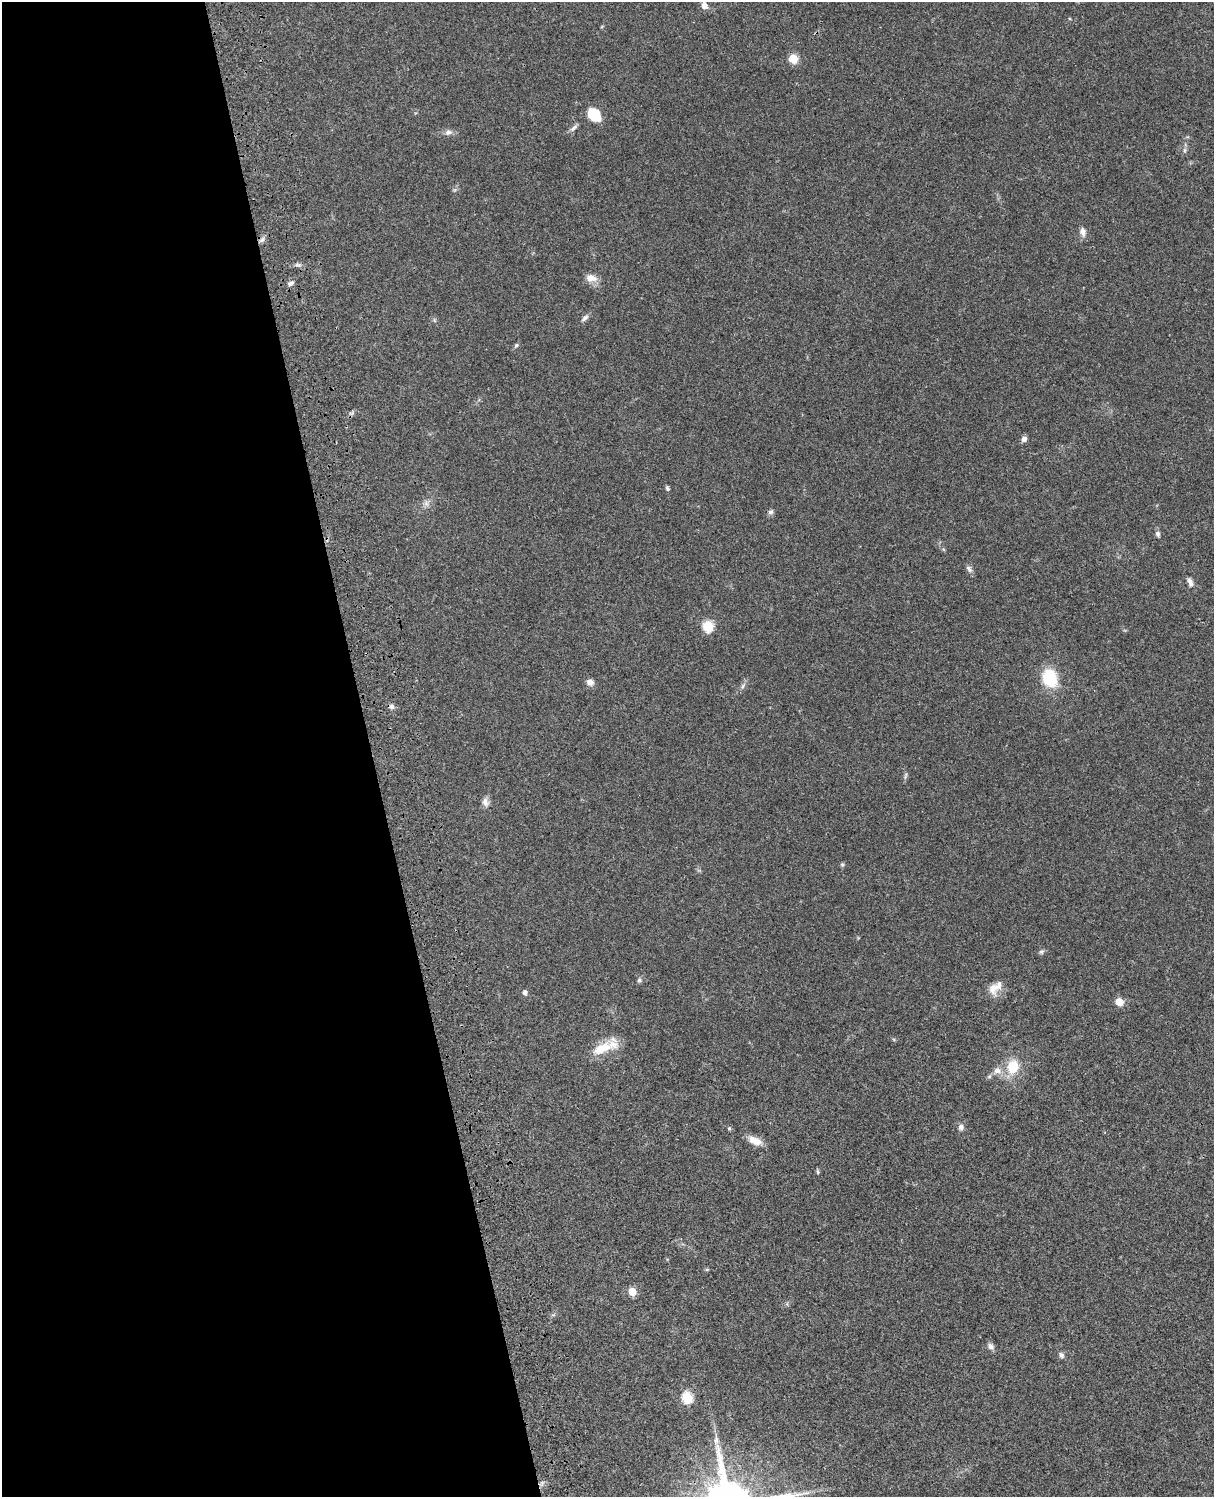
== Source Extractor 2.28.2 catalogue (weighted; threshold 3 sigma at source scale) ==
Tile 5 of 4 x 3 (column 1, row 2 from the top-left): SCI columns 121-1332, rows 1773-3267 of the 5086 x 4928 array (HDU 1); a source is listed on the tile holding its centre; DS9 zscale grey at full resolution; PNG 1216 x 1499 px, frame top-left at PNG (2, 2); no overlay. Shown black and unused: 31% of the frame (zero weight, under 3 of 4 exposures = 6% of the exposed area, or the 3 px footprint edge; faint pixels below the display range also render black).
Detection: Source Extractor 2.28.2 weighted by HDU 2 'WHT'; one run over the whole footprint, this tile lists its part. Background 0.075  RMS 0.0057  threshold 0.0257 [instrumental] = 3 sigma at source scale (4.5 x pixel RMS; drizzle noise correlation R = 1.50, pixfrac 1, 0.05/0.05 arcsec/px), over >= 5 px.
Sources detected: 44; all 44 listed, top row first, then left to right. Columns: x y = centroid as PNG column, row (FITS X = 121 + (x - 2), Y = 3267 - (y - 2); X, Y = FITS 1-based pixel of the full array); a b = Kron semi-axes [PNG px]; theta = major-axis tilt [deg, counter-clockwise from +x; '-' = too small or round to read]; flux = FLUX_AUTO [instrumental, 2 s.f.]
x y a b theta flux
704 5 8 6 -72 3.4
793 59 5 5 - 20
594 115 14 11 -49 14
574 128 12 5 38 1.8
448 132 10 7 13 2.3
1185 150 7 4 90 1.1
1083 232 11 8 -75 3.1
262 239 8 5 44 1.6
591 278 14 9 -12 4.9
291 283 9 5 27 1.7
585 318 11 5 45 1.7
434 320 6 4 -71 0.78
516 345 7 5 62 1
1024 439 7 6 - 2.2
667 488 6 5 - 0.98
426 503 7 6 - 1.8
771 512 7 6 - 1.5
1158 534 8 6 -77 1.5
969 569 11 6 -55 1.8
1190 582 13 6 -69 2.4
708 626 6 5 - 39
1049 678 17 13 -75 26
590 682 8 7 - 3.2
743 686 9 5 58 1.5
392 707 6 6 - 1.6
905 776 12 3 75 0.92
485 802 12 8 -72 2.8
842 864 6 5 - 0.82
1041 951 7 6 - 1.2
639 980 6 5 - 1.1
995 988 23 11 43 6.6
525 993 5 4 - 2.1
1119 1002 5 5 - 13
602 1048 32 14 24 13
1013 1067 19 16 73 14
997 1071 11 9 38 3.8
961 1127 7 7 - 2.1
729 1128 5 5 - 0.83
755 1141 18 8 -25 6
817 1172 7 3 -81 0.73
632 1291 5 5 - 12
991 1346 9 7 -46 2.2
1061 1355 7 6 - 1.6
687 1398 6 5 - 42
Overlapping masked pixels (flux is a lower limit): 1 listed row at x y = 291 283
Isophote crosses this tile's border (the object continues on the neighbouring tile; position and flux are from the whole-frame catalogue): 1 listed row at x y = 704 5